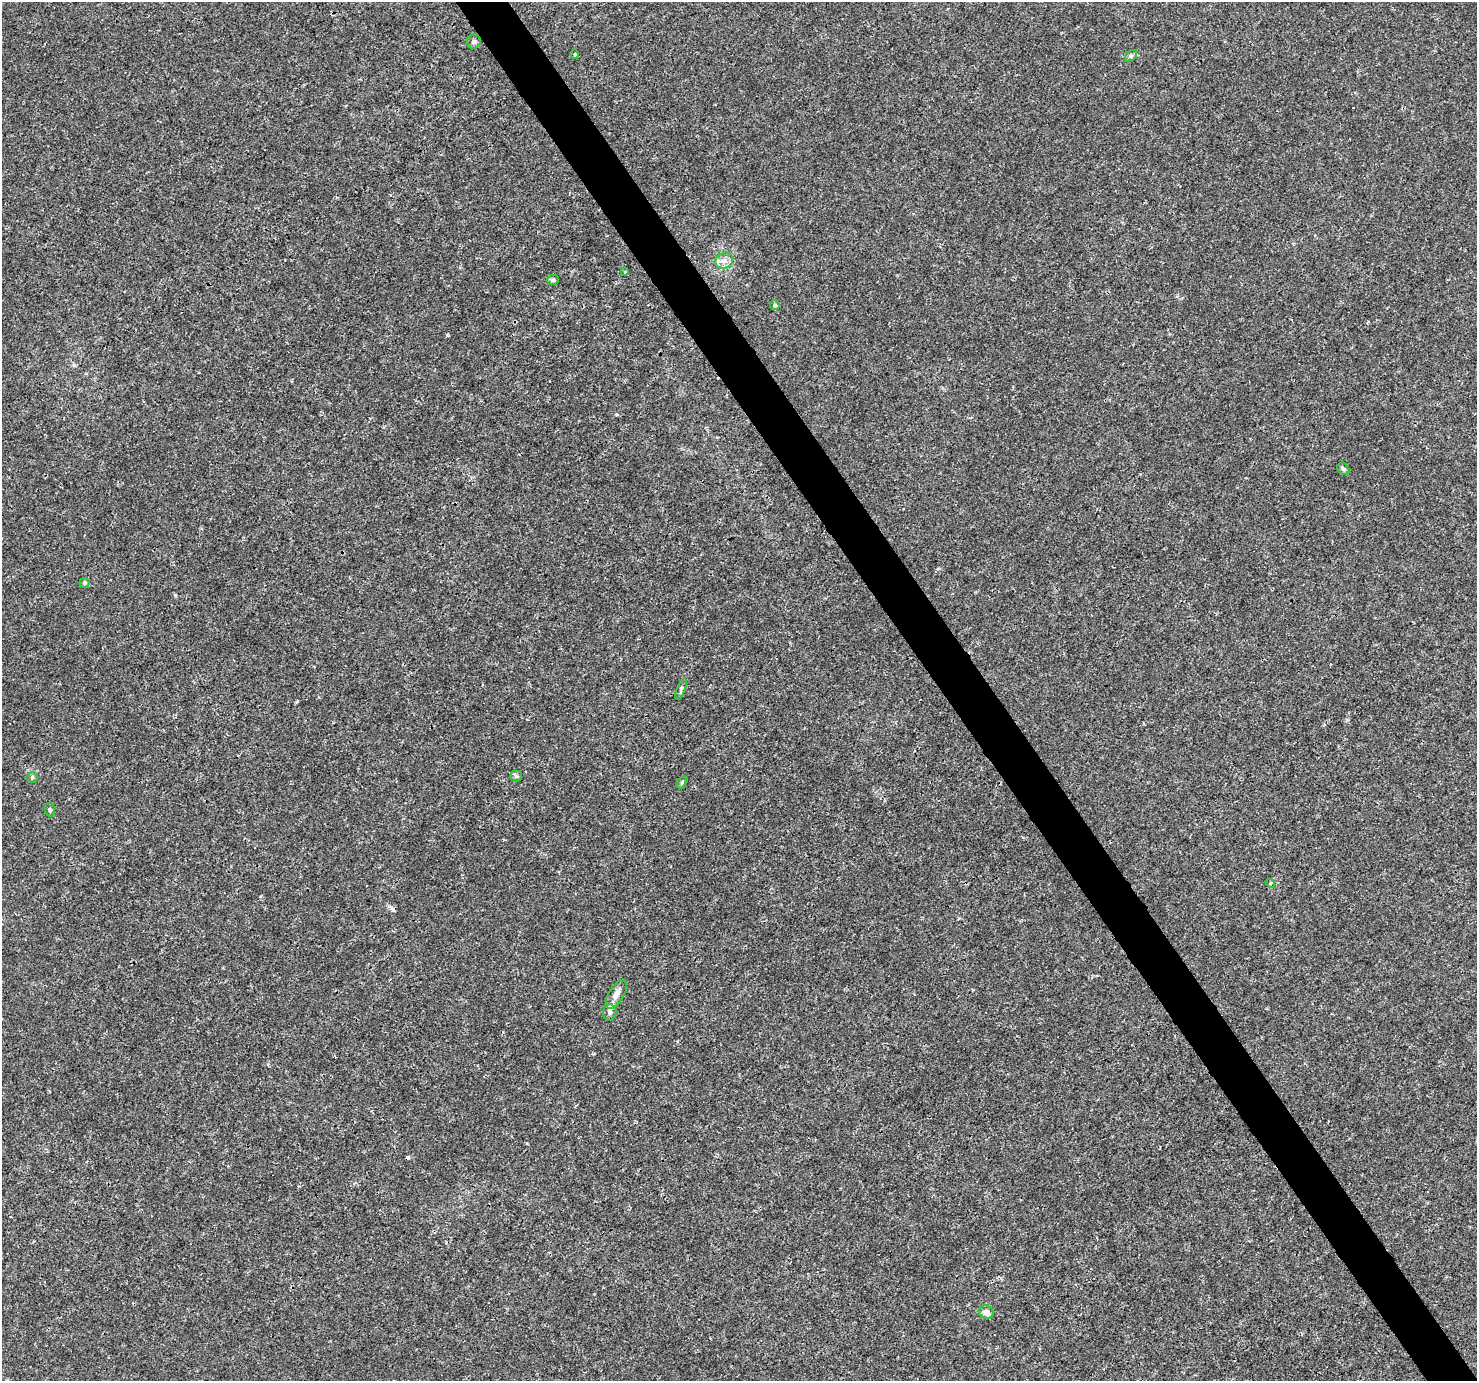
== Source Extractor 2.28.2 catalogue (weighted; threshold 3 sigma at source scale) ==
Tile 6 of 4 x 4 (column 2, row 2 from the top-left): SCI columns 1480-2954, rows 2941-4319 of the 5904 x 5819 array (HDU 1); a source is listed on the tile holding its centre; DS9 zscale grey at full resolution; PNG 1479 x 1383 px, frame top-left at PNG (2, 2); each listed source drawn as its Kron ellipse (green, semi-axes under 4 px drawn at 4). Shown black and unused: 4% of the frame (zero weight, under 3 of 4 exposures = <1% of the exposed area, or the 3 px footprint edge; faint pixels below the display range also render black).
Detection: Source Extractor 2.28.2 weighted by HDU 2 'WHT'; one run over the whole footprint, this tile lists its part. Background 0.00368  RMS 0.0011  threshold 0.00501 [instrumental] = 3 sigma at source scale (4.5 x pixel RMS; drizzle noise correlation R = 1.50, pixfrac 1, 0.0396/0.0396 arcsec/px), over >= 5 px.
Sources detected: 19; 1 cosmic-ray / hot-pixel residue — neither listed nor drawn; the other 18 listed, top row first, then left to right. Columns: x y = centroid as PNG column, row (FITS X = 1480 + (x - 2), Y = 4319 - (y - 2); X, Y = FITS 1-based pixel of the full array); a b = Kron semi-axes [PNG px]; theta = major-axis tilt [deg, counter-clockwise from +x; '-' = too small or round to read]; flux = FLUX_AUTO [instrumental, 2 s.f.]
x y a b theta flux
474 42 7 6 - 0.29
574 54 5 3 - 0.14
1131 56 7 4 45 0.21
724 261 9 7 28 0.66
625 272 3 3 - 0.12
553 280 6 5 - 0.21
775 305 5 4 - 0.15
1343 469 7 5 -47 0.27
85 583 5 5 - 0.21
681 689 11 3 67 0.22
516 776 5 5 - 0.17
32 777 5 5 - 0.16
682 782 7 4 54 0.16
50 810 7 5 -76 0.2
1270 883 5 3 - 0.11
616 994 16 7 60 0.78
610 1012 8 6 80 0.4
986 1312 7 6 - 0.63